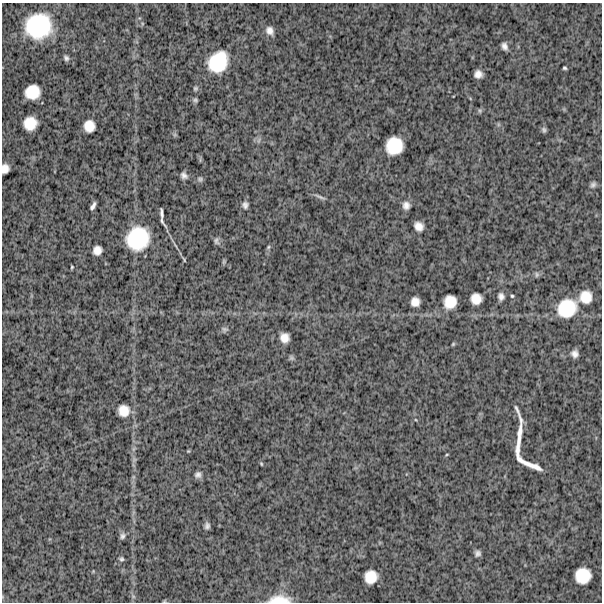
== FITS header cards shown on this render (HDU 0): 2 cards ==
NAXIS1  =                  600
NAXIS2  =                  600

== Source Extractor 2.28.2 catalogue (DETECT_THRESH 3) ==
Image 600 x 600 px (HDU 0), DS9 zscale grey, 1 PNG px = 1 image px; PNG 604 x 604 px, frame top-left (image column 1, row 600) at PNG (2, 3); no overlay
Background 1570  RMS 290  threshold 880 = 3 sigma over >= 5 px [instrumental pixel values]
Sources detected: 64; all 64 listed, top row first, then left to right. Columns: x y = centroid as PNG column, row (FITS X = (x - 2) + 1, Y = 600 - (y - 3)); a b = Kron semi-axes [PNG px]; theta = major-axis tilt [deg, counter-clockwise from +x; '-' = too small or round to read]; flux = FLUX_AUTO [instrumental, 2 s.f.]
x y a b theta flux
142 24 6 4 73 2.4e+04
38 26 23 22 - 1.3e+06
270 31 10 8 -59 1.2e+05
504 46 7 5 -66 8.3e+04
66 58 7 5 -59 5.2e+04
218 62 23 18 55 8.2e+05
564 68 4 3 - 2.8e+04
478 74 7 7 - 1.2e+05
195 88 6 6 - 3.6e+04
32 92 13 12 - 4.2e+05
195 100 5 5 - 3.7e+04
480 111 6 5 - 3.4e+04
30 123 12 11 - 3.6e+05
89 126 10 10 - 2.4e+05
544 130 8 6 -79 4.4e+04
259 140 7 4 71 3.9e+04
394 146 16 15 - 5.8e+05
5 169 9 7 82 1.4e+05
184 175 8 6 -51 7.8e+04
200 179 8 6 -44 4.3e+04
593 185 9 6 57 5.8e+04
320 197 19 4 -23 6.3e+04
245 205 8 7 - 6.6e+04
406 205 9 9 - 1.1e+05
93 206 8 4 61 6.7e+04
162 213 10 3 -85 7.1e+04
419 226 9 7 -43 1.5e+05
138 239 24 22 53 1.1e+06
216 241 9 6 -75 5.1e+04
268 247 6 5 - 2.8e+04
97 250 8 8 - 1.5e+05
184 260 8 3 -58 2.3e+04
224 262 8 4 82 2.4e+04
72 267 4 3 - 2.0e+04
537 274 8 5 -90 4.2e+04
501 296 9 7 -78 8.2e+04
512 296 4 4 - 2.3e+04
586 297 14 13 - 3.2e+05
476 299 10 10 - 2.2e+05
415 302 8 8 - 1.6e+05
450 302 12 11 - 3.2e+05
567 308 21 18 34 7.5e+05
225 329 9 6 -3 4.9e+04
284 338 9 8 - 1.8e+05
453 344 5 4 - 2.3e+04
575 354 7 7 - 9.9e+04
291 358 8 6 -54 4.0e+04
124 411 13 12 - 2.6e+05
523 447 66 18 -75 5.3e+05
133 449 7 4 71 4.2e+04
188 451 4 4 - 1.9e+04
447 454 5 3 - 1.7e+04
134 460 8 5 79 4.7e+04
261 464 6 4 -70 2.2e+04
198 475 8 7 - 7.1e+04
207 526 8 6 74 5.9e+04
122 536 8 6 61 6.2e+04
478 553 5 5 - 6.3e+04
121 559 6 5 - 4.0e+04
583 576 14 14 - 4.7e+05
371 577 12 11 - 3.2e+05
133 596 6 5 - 3.7e+04
279 599 25 9 1 3.2e+05
164 601 5 4 - 1.9e+04
At the frame edge (FLAGS 8, measured only in part): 3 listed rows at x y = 5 169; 279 599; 164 601